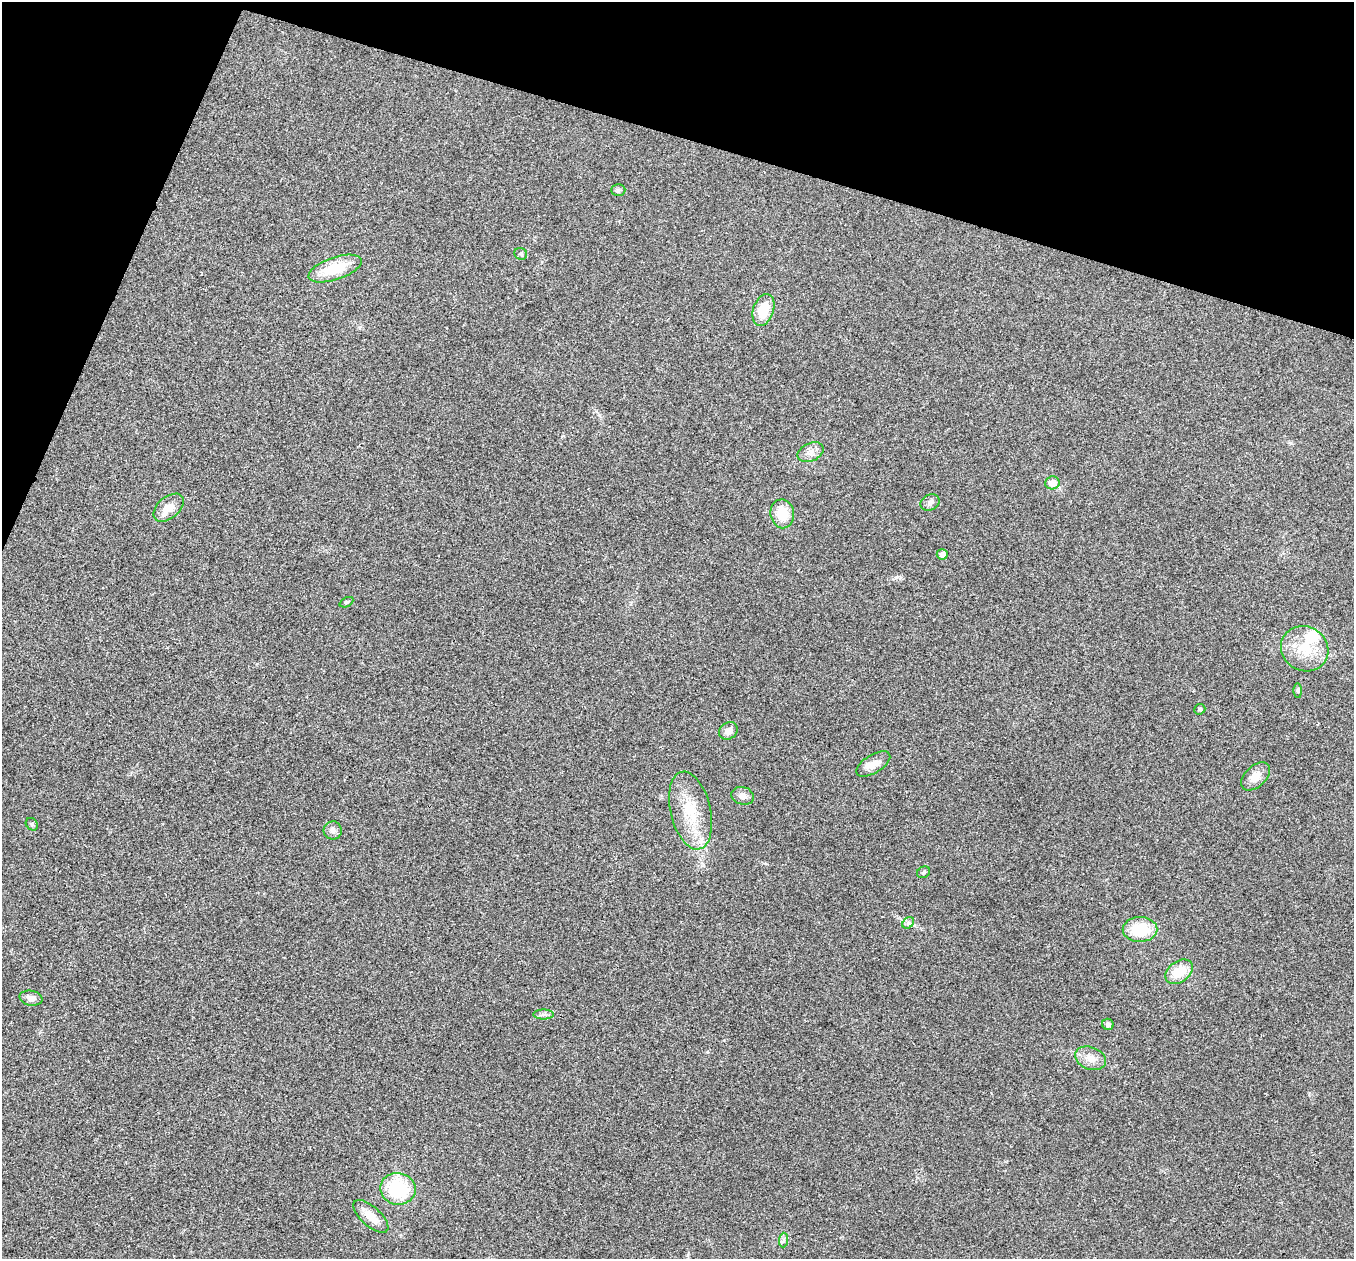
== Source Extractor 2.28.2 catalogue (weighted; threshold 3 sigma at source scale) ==
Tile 2 of 4 x 4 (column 2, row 1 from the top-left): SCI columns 1355-2706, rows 3907-5163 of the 5416 x 5431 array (HDU 1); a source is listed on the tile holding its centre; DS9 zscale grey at full resolution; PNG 1356 x 1261 px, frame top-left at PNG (2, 2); each listed source drawn as its Kron ellipse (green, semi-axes under 4 px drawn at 4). Shown black and unused: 15% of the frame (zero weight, under 3 of 4 exposures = <1% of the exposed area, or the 3 px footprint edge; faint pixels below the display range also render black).
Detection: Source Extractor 2.28.2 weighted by HDU 2 'WHT'; one run over the whole footprint, this tile lists its part. Background 0.0214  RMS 0.0052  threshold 0.0235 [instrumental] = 3 sigma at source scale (4.5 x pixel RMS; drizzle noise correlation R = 1.50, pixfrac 1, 0.05/0.05 arcsec/px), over >= 5 px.
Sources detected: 33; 1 inside a brighter listed object's ellipse — not listed separately; the other 32 listed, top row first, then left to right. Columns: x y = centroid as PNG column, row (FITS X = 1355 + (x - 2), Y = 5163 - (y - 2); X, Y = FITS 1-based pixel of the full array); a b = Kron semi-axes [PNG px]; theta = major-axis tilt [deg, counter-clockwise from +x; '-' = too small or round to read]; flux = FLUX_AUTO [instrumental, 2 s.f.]
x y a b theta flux
618 190 7 6 - 1.1
521 254 6 5 - 0.9
335 269 28 11 19 18
763 310 16 10 71 13
811 452 14 9 24 3.5
1052 483 7 6 - 5.4
930 502 10 7 24 1.9
169 508 18 10 40 6.9
782 514 14 11 -82 12
942 554 5 5 - 2.6
346 602 7 4 26 0.79
1305 649 24 22 -30 16
1298 691 7 4 -89 0.81
1200 709 5 5 - 0.87
728 731 10 8 36 3.5
873 764 19 9 31 5.4
1255 776 17 10 44 5.6
743 796 11 8 -16 3
690 811 40 20 -77 21
32 824 7 5 -46 0.85
333 830 9 9 - 2.5
924 872 7 5 31 1
908 923 6 5 - 1.2
1140 929 17 12 1 19
1179 972 15 10 35 12
31 998 11 7 -11 3
543 1014 10 5 0 1.5
1108 1024 6 5 - 1.4
1090 1058 16 11 -20 5.5
398 1189 17 16 - 33
371 1216 22 10 -42 7.2
784 1240 7 4 89 1.4
Unlisted compact peaks at least as high as the median listed source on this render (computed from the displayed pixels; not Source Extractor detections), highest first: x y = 896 577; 1291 443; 707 1052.